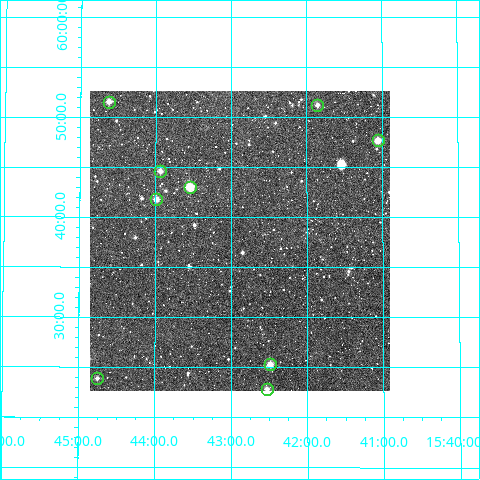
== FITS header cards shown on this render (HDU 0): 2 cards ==
NAXIS1  =                  300
NAXIS2  =                  300

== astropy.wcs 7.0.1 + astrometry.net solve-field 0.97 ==
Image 300 x 300 px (HDU 0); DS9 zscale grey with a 90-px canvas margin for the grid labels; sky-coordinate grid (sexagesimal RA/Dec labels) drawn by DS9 from the SOLVED WCS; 9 Tycho-2 reference stars matched to detected sources circled (green)
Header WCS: RA---TAN/DEC--TAN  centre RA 15:42:53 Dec +59:38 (235.72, +59.63 deg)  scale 6 arcsec/px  FOV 30.0' x 30.0'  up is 0 deg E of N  parity normal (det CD < 0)
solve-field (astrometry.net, Tycho-2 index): VERIFIED the header's WCS against the Tycho-2 star catalogue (verified at 2 index scales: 9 matches each, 0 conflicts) and refined it, rather than solving blind
Solved WCS: RA---TAN-SIP/DEC--TAN-SIP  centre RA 15:42:53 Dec +59:38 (235.72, +59.63 deg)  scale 6 arcsec/px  FOV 30.0' x 30.0'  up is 0 deg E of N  parity normal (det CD < 0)
The solver's refit moves the header's centre by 1.5 arcsec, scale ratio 0.9998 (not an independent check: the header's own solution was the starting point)
Tycho-2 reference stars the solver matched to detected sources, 9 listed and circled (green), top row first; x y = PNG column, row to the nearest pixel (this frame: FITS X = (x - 90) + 1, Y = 300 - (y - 91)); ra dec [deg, ICRS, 3 dp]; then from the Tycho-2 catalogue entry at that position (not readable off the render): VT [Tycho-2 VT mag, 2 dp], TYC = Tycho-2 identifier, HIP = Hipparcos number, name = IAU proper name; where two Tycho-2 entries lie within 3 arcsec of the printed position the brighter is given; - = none
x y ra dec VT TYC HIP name
109 102 236.156 +59.859 11.22 3876-536-1 - -
317 105 235.464 +59.853 11.29 3875-1551-1 - -
378 140 235.264 +59.794 10.38 3875-154-1 - -
160 171 235.984 +59.743 11.03 3876-70-1 - -
190 187 235.887 +59.716 9.31 3876-424-1 - -
156 199 235.996 +59.697 10.91 3876-209-1 - -
270 364 235.622 +59.421 10.61 3876-532-1 - -
97 378 236.189 +59.398 11.68 3876-313-1 - -
267 389 235.632 +59.381 11.27 3876-288-1 - -